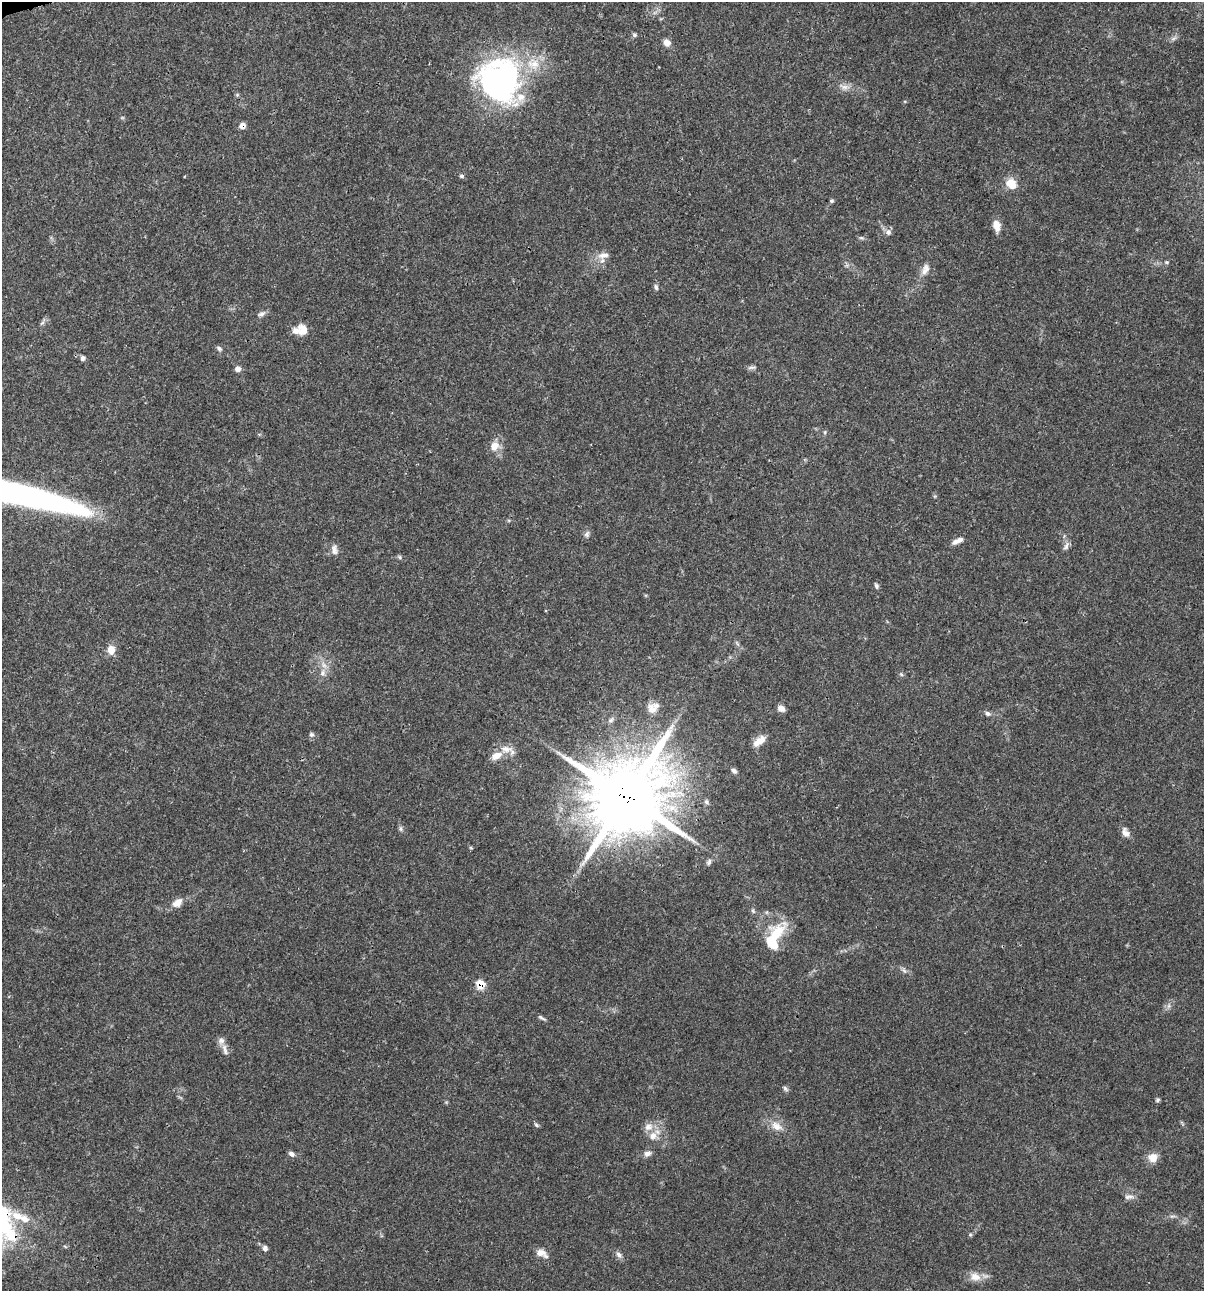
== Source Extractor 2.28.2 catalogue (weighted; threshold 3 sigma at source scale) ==
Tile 11 of 4 x 4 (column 3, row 3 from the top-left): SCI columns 2509-3710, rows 1292-2580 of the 4962 x 5160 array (HDU 1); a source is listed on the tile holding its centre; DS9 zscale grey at full resolution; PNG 1206 x 1293 px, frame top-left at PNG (2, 2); no overlay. Shown black and unused: <1% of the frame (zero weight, under 3 of 4 exposures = <1% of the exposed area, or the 3 px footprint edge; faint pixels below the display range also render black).
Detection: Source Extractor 2.28.2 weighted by HDU 2 'WHT'; one run over the whole footprint, this tile lists its part. Background 0.0315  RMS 0.002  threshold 0.00908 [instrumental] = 3 sigma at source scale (4.5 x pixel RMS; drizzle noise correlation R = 1.50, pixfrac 1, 0.0396/0.0396 arcsec/px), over >= 5 px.
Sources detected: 82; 4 inside a brighter object's white glare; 1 long thin detection or spike segment (spike, bleed or trail) — not listed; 10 inside a brighter listed object's ellipse — not listed separately; the other 67 listed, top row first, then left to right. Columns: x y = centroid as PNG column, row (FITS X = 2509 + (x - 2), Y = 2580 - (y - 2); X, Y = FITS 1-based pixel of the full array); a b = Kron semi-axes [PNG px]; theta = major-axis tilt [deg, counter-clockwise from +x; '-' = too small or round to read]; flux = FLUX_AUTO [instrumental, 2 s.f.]
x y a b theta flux
634 35 6 5 - 0.37
667 43 9 8 - 1.2
500 80 75 32 58 31
844 87 16 6 -11 1.3
242 126 7 6 - 1.3
462 176 7 5 -1 0.37
1011 184 13 11 -50 3
831 201 6 4 1 0.29
997 226 13 8 -78 1.9
888 232 9 8 - 0.85
861 238 8 4 -8 0.36
604 255 17 9 12 1.7
1167 262 5 4 - 0.27
925 270 17 8 66 1.5
656 287 8 5 -79 0.44
262 314 11 6 25 0.7
42 323 7 4 19 0.38
303 330 12 10 -63 2.4
219 348 8 5 -31 0.48
83 358 5 5 - 0.7
752 368 12 4 3 0.51
238 369 8 7 - 0.78
825 432 6 4 72 0.27
494 446 13 11 35 2.1
587 534 9 6 63 0.62
957 541 13 7 19 1
1066 546 11 6 68 0.77
334 550 14 7 -78 1.1
400 557 6 4 -71 0.29
876 586 7 5 -71 0.43
111 650 11 9 82 2
323 673 10 8 77 1.2
901 674 6 4 -45 0.31
781 708 8 6 -30 1.2
652 709 14 13 - 2
987 714 8 6 -26 0.59
311 734 7 6 - 0.47
760 740 15 9 37 1.9
496 756 14 8 28 2.1
734 771 8 5 -45 0.57
627 797 25 23 51 1700
706 802 7 6 - 0.49
401 829 9 4 -90 0.42
1126 833 12 8 -59 1.2
709 862 9 6 63 0.55
177 903 14 9 39 1.7
776 934 35 16 57 6.6
904 970 8 5 -46 0.51
481 985 7 6 - 4.7
542 1018 11 4 -28 0.45
225 1050 19 6 -72 1.1
785 1089 9 5 -46 0.44
1157 1100 6 5 - 0.37
536 1125 7 4 -45 0.34
777 1126 18 11 -26 2.2
653 1136 12 10 56 1.8
291 1154 8 5 -31 0.68
647 1154 10 7 15 0.89
1153 1157 12 11 - 2
1129 1197 14 6 7 0.86
3 1211 17 13 -20 4.1
1172 1216 9 3 4 0.43
25 1219 12 9 -32 1.9
265 1248 7 6 - 0.62
541 1253 16 8 -24 1.7
619 1255 9 6 -56 0.73
975 1277 16 11 -13 2.1
Overlapping masked pixels (flux is a lower limit): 4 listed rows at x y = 242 126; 627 797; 481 985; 3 1211
Isophote crosses this tile's border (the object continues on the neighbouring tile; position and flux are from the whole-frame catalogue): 1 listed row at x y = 3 1211